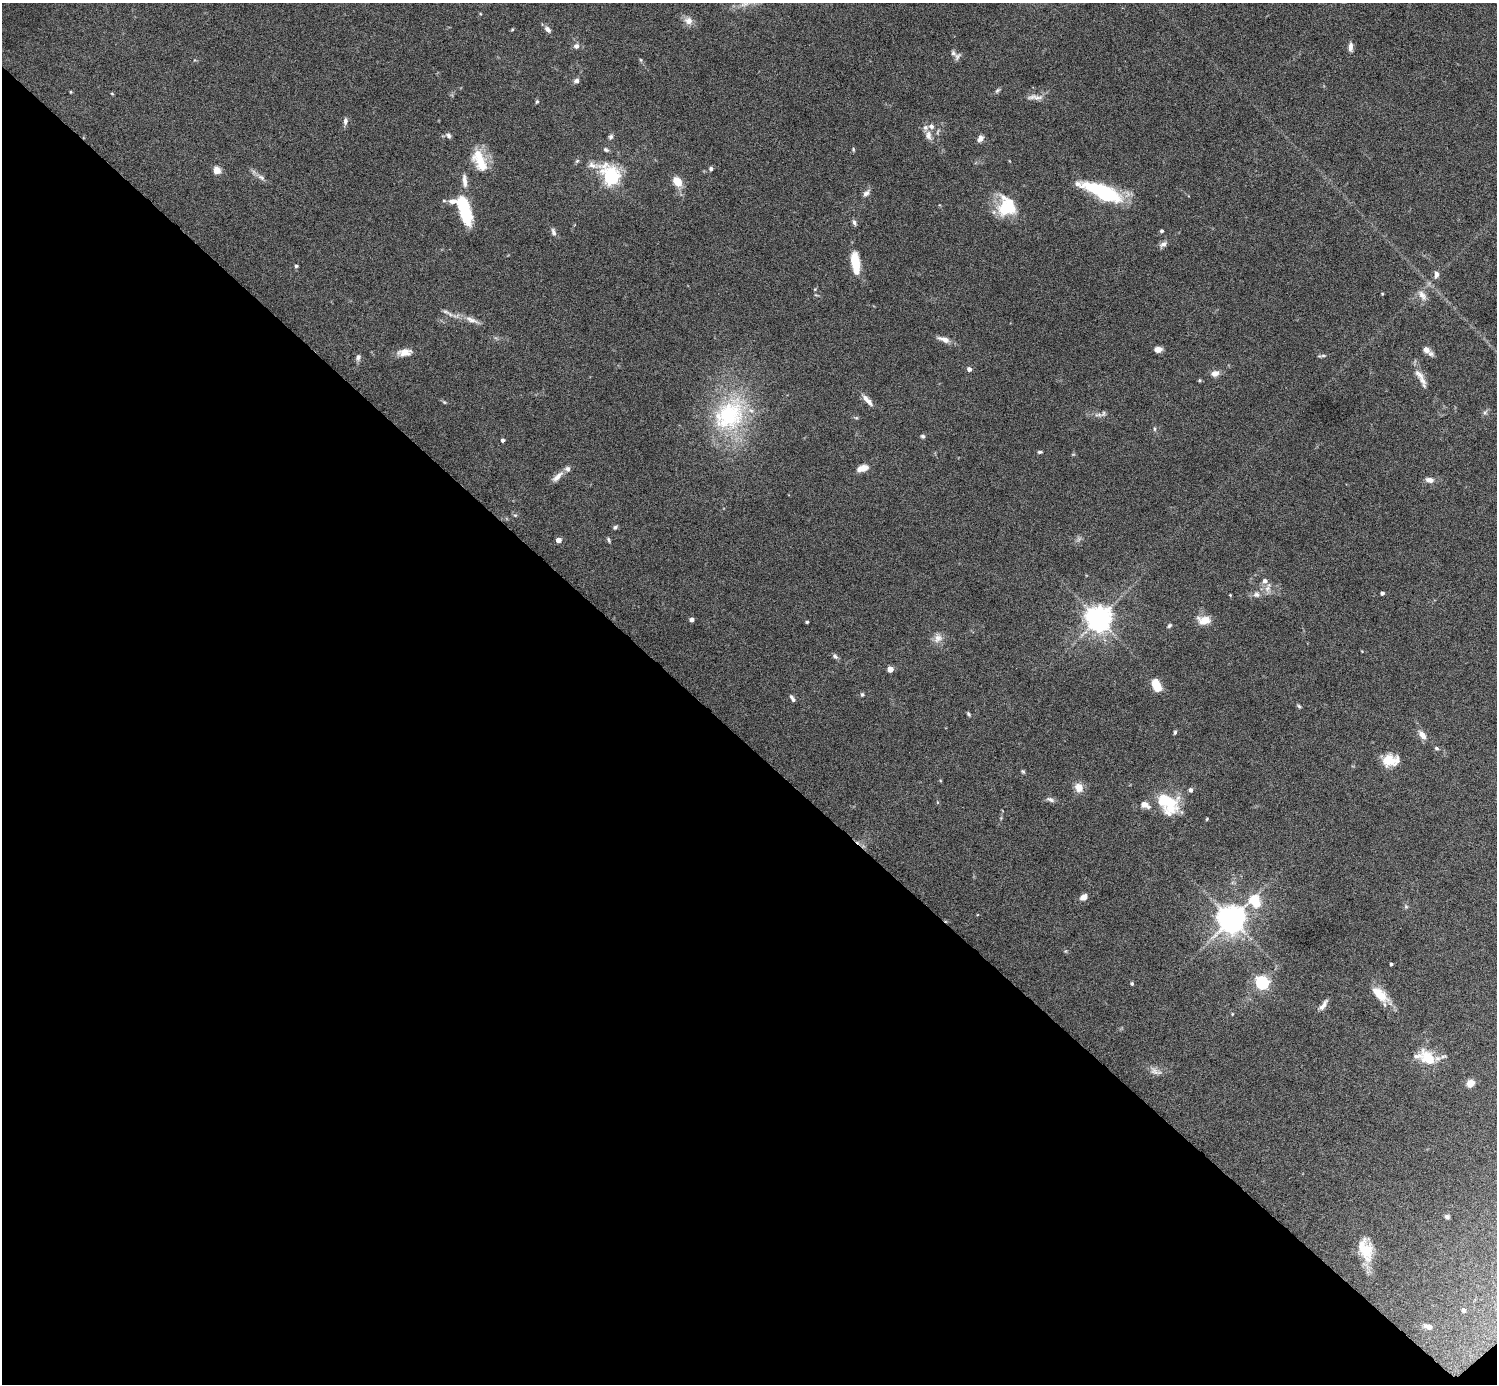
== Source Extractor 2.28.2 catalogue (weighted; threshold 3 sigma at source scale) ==
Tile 14 of 4 x 4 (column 2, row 4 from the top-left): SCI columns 1499-2993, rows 300-1681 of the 5985 x 5985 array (HDU 1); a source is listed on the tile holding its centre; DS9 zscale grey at full resolution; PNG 1499 x 1386 px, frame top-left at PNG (2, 3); no overlay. Shown black and unused: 46% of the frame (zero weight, under 6 of 12 exposures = <1% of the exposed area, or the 3 px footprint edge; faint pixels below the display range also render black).
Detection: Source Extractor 2.28.2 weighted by HDU 2 'WHT'; one run over the whole footprint, this tile lists its part. Background 0.0755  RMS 0.0035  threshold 0.0144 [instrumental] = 3 sigma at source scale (4.09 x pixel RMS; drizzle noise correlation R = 1.36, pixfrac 0.8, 0.05/0.05 arcsec/px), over >= 5 px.
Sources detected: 129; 1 too faint to see at this stretch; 1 inside a brighter object's white glare — not listed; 13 inside a brighter listed object's ellipse — not listed separately; the other 114 listed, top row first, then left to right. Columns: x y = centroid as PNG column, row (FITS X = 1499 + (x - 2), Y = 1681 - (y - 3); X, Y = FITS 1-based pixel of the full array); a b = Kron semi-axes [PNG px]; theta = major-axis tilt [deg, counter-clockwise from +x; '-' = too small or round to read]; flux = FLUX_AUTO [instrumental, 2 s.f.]
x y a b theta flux
688 21 12 10 -20 2.4
548 29 11 6 -48 1.4
512 30 5 4 - 0.34
576 46 8 7 - 1.3
1350 47 11 5 -89 1.7
957 56 11 8 47 1.1
641 60 6 3 -71 0.4
576 81 6 6 - 1.2
997 90 8 5 45 0.66
70 92 4 3 - 0.28
112 94 5 3 - 0.28
1035 97 23 6 -2 2.3
537 101 5 4 - 0.45
345 121 10 6 85 1.2
448 135 8 6 -52 0.9
928 135 13 8 -74 2
611 137 7 6 - 0.81
980 138 9 7 62 1.5
853 149 6 4 -89 0.45
606 150 7 5 -31 0.73
480 161 30 14 -67 9.7
577 161 7 4 45 0.51
711 168 5 5 - 0.67
217 170 5 4 - 9.8
261 177 11 7 -32 1.4
611 177 10 6 -43 110
464 181 21 7 -85 2.4
677 181 12 9 -56 4.7
1102 191 46 13 -22 26
866 193 11 7 45 1.4
444 201 5 4 - 0.43
1007 209 23 15 -1 12
464 210 33 12 -72 15
854 222 8 5 -69 0.9
1162 231 4 4 - 0.71
553 232 10 5 -73 1.1
1163 244 12 6 40 1.3
855 263 21 8 -82 11
296 266 4 4 - 0.54
1436 274 10 6 89 1.3
815 289 4 3 - 0.32
1422 295 17 9 -54 2.4
445 311 10 6 -26 1.1
472 320 25 7 -21 3.1
944 339 17 6 -17 2.3
1158 349 8 6 1 2.3
1426 350 9 7 -44 2.3
404 352 19 9 6 3.3
1321 356 12 3 5 0.67
358 357 9 6 76 1.1
969 369 4 4 - 1.5
1215 373 11 8 17 2.1
1419 374 20 9 -45 2.8
867 400 19 6 -47 2.4
444 402 6 4 -44 0.43
1485 412 8 6 66 0.8
730 415 56 41 52 40
1098 415 13 6 -9 1.5
856 418 6 4 -1 0.47
1154 429 7 4 -82 0.51
923 436 6 5 - 0.67
503 440 4 4 - 0.84
1040 452 6 4 1 0.52
862 468 12 6 17 3.4
557 477 19 7 42 2.4
1429 480 11 6 -12 1.8
515 515 5 5 - 0.48
615 527 7 4 38 0.64
558 540 4 4 - 2.9
609 540 8 4 -62 0.51
1268 588 17 7 77 2.1
1382 593 4 3 - 0.92
1256 594 9 9 - 1.5
1230 595 3 3 - 0.28
1099 619 8 8 - 400
692 620 4 4 - 1.5
1204 620 17 11 -3 4.1
807 622 3 3 - 0.43
1169 626 6 5 - 0.55
938 638 14 11 76 2.5
835 656 9 6 -51 0.81
890 669 4 4 - 4.5
1156 685 13 8 -65 6.5
862 695 6 5 - 0.52
792 698 9 4 -55 0.92
1299 706 7 4 -49 0.5
968 714 6 3 -54 0.48
1175 732 6 4 75 0.51
1422 735 14 7 -53 2.4
1436 748 6 5 - 0.56
1389 760 15 15 - 6.1
1023 771 6 4 -48 0.44
1079 788 9 8 - 3.8
1190 790 5 4 - 1.2
1050 799 12 5 -22 1.1
1166 801 29 16 -8 14
1207 819 4 4 - 0.32
1083 897 7 6 - 2.4
1406 906 7 5 -69 0.58
1232 919 12 8 39 500
1066 951 6 4 89 0.37
1391 964 3 3 - 0.62
1262 983 6 5 - 66
1132 984 4 4 - 0.55
1379 996 28 13 -29 5.9
1323 1005 15 5 53 1.7
1232 1014 4 4 - 0.27
1427 1058 25 16 -49 8.5
1155 1071 19 8 -23 2.2
1470 1083 8 7 - 2.9
1447 1217 6 5 - 0.78
1366 1249 28 16 -76 9.2
1464 1310 4 4 - 1.1
1428 1327 10 5 -20 1.5